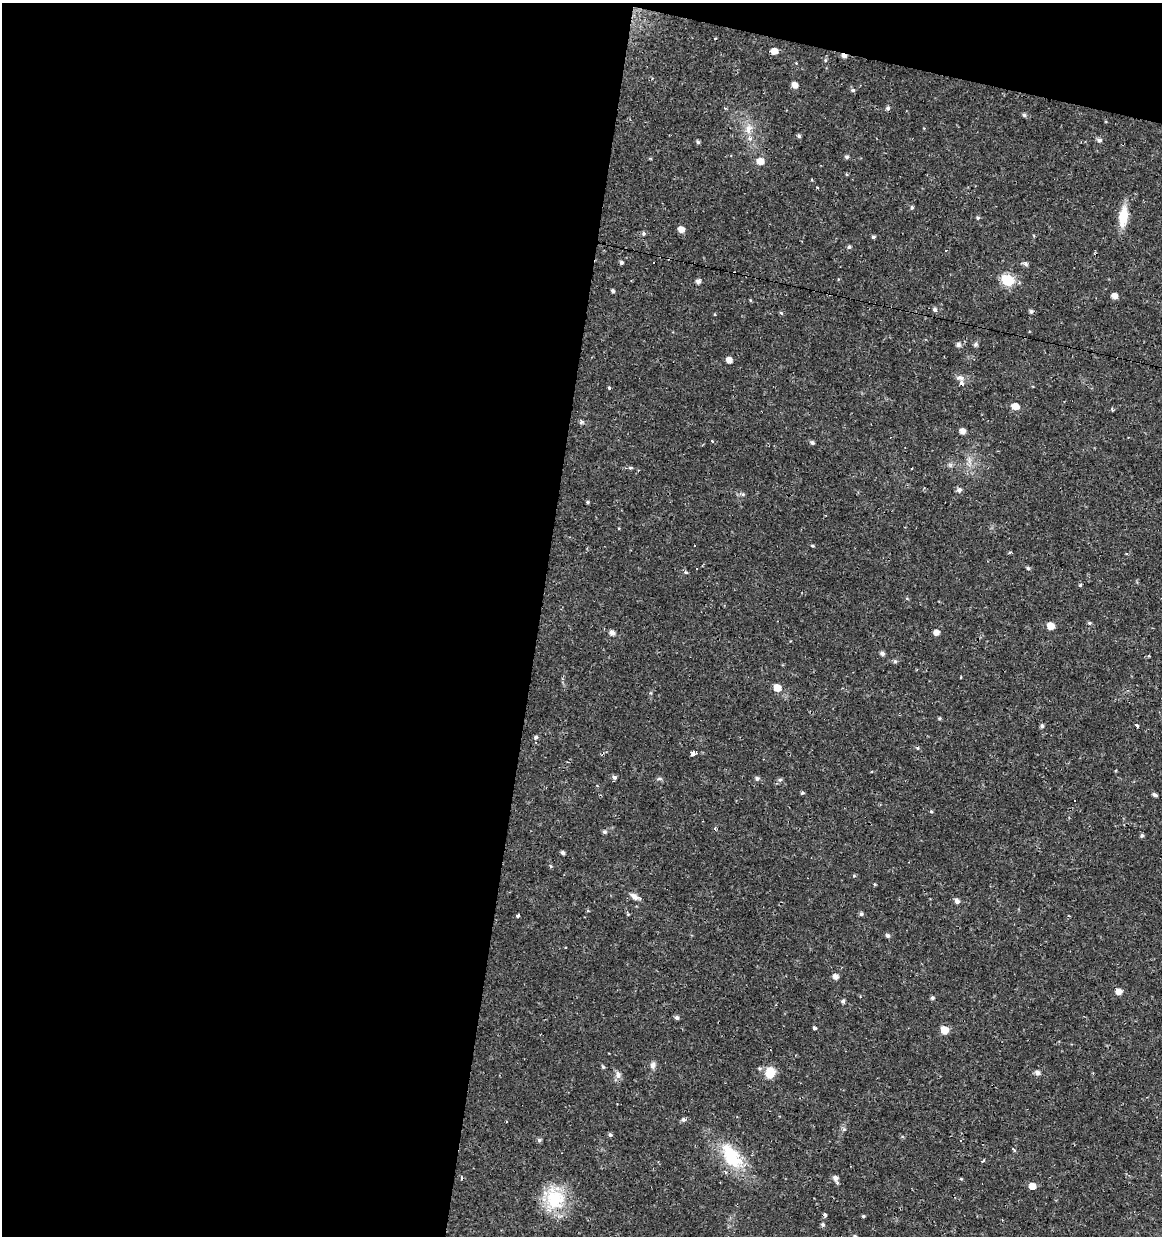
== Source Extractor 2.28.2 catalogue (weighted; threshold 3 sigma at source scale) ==
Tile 1 of 4 x 4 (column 1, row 1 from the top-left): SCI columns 221-1380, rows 3708-4941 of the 5142 x 4941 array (HDU 1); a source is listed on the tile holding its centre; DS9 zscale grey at full resolution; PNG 1164 x 1238 px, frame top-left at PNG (2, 3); no overlay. Shown black and unused: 49% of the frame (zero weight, under 2 of 3 exposures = <1% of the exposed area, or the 3 px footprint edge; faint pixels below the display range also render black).
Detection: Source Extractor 2.28.2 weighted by HDU 2 'WHT'; one run over the whole footprint, this tile lists its part. Background 0.0224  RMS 0.0028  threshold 0.0127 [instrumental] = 3 sigma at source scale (4.5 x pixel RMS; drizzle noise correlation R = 1.50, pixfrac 1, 0.0396/0.0396 arcsec/px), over >= 5 px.
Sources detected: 117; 11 cosmic-ray / hot-pixel residue — not listed; the other 106 listed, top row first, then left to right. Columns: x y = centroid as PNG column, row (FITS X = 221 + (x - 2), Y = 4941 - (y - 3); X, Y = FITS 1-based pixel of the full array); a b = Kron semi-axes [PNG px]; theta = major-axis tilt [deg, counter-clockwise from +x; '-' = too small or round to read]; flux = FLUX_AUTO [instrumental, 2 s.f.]
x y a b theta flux
715 38 3 2 - 0.19
774 51 5 5 - 2.7
844 56 5 4 - 1.2
825 60 5 4 - 0.35
795 85 5 5 - 1.9
853 90 6 5 - 0.48
888 108 5 4 - 0.63
1024 115 5 5 - 0.5
749 128 14 9 74 2.7
799 136 5 4 - 0.48
1099 140 6 5 - 0.84
698 142 5 4 - 0.51
847 157 5 5 - 0.54
760 161 6 5 - 3.3
912 207 5 4 - 0.43
1123 216 24 10 83 5.7
978 218 5 4 - 0.4
681 229 5 5 - 2.2
644 233 5 5 - 0.5
873 237 5 4 - 0.46
849 247 5 4 - 0.54
621 263 4 4 - 0.62
654 263 3 3 - 1.1
1025 264 6 6 - 0.75
1007 280 7 6 - 22
698 281 5 5 - 0.99
613 291 4 4 - 0.49
1114 296 5 5 - 2
935 309 6 5 - 0.72
1031 311 5 4 - 0.61
781 313 6 4 -44 0.37
976 344 6 6 - 0.53
958 345 6 5 - 0.86
729 360 5 5 - 2
960 378 13 7 -11 1.2
609 388 4 3 - 0.36
1015 406 6 5 - 2.9
581 423 6 4 20 0.44
962 431 5 5 - 1.6
712 441 3 3 - 0.8
812 443 5 4 - 0.63
630 468 6 4 1 0.47
959 490 6 5 - 0.92
743 494 6 5 - 0.47
587 502 4 4 - 0.33
812 546 4 3 - 0.32
697 568 3 2 - 0.37
1028 568 5 4 - 0.5
686 572 3 3 - 0.79
1080 585 5 4 - 0.3
1089 623 5 4 - 0.42
1050 626 6 5 - 3.3
936 632 5 5 - 1.7
612 633 6 5 - 1.3
882 653 5 4 - 0.87
1149 656 3 3 - 0.39
895 662 5 4 - 0.53
777 688 6 5 - 3.5
1137 725 3 3 - 6.6
1042 726 5 4 - 0.61
536 737 6 5 - 0.66
692 754 5 4 - 2.6
614 777 5 5 - 0.75
757 778 6 5 - 0.65
780 780 6 5 - 0.59
802 793 5 3 - 0.39
1155 795 5 4 - 0.78
1075 800 3 3 - 1.4
931 811 4 4 - 0.34
604 832 5 5 - 0.6
1142 835 4 4 - 0.52
563 853 4 3 - 0.77
550 866 6 3 -69 0.3
854 876 5 3 - 0.28
634 897 13 7 -32 1.7
957 901 5 5 - 1.1
861 914 5 5 - 0.56
518 915 4 3 - 0.64
888 935 6 5 - 0.64
835 976 5 5 - 1.4
1119 992 6 5 - 2.2
932 998 4 4 - 0.6
843 1001 5 4 - 0.59
677 1017 5 4 - 0.71
814 1028 5 4 - 0.64
944 1030 6 5 - 4.6
653 1065 9 6 74 1.2
603 1067 6 4 -61 0.42
760 1068 6 4 18 0.43
770 1072 11 10 - 4.4
1037 1073 6 5 - 1
618 1075 11 8 -85 1.3
683 1119 6 5 - 0.58
610 1135 5 4 - 0.55
539 1140 5 5 - 0.64
1014 1150 5 3 - 0.47
731 1156 36 19 -58 14
983 1161 5 3 - 0.44
835 1178 8 7 - 1.3
961 1179 5 3 - 0.27
1032 1186 6 6 - 2.5
555 1198 31 25 -80 13
825 1215 4 3 - 0.68
863 1216 4 4 - 0.34
823 1224 5 5 - 0.52
855 1236 4 4 - 0.41
Overlapping masked pixels (flux is a lower limit): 2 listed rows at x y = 844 56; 731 1156
Isophote crosses this tile's border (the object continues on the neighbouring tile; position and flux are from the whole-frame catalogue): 1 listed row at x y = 855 1236